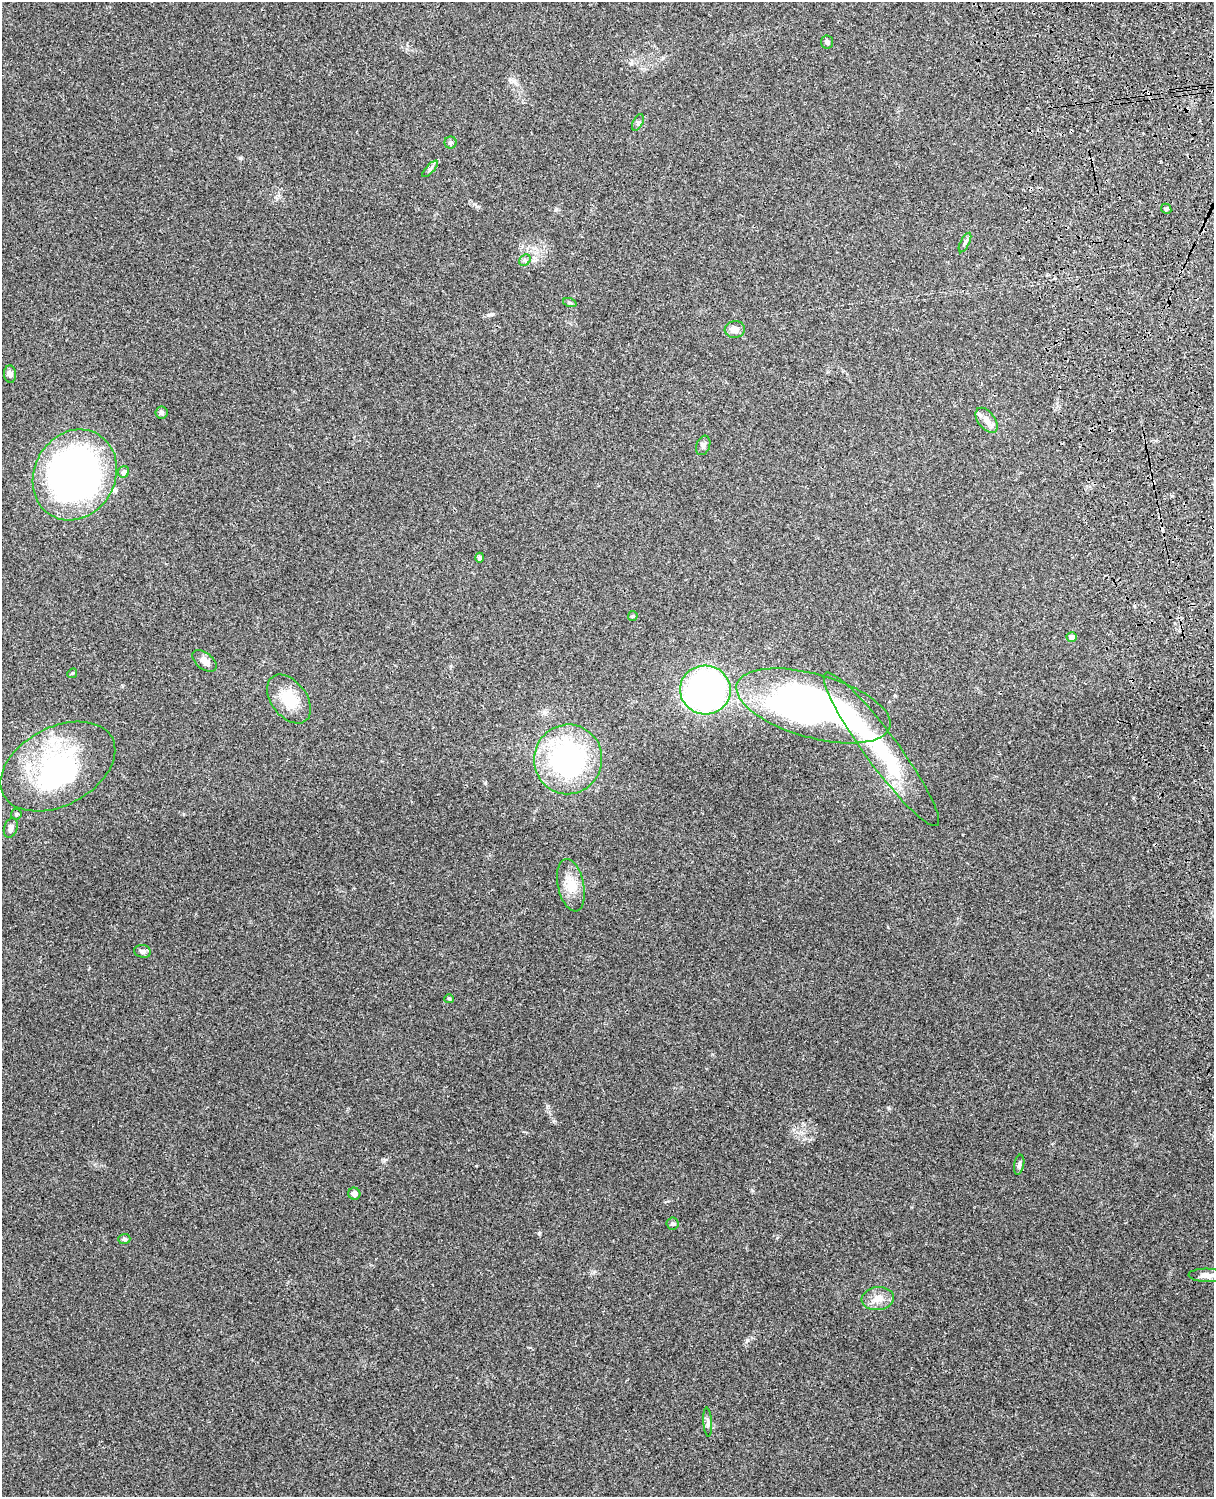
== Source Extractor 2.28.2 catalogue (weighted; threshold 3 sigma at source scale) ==
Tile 6 of 4 x 3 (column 2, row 2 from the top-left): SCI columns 1331-2542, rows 1660-3154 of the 5087 x 4925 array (HDU 1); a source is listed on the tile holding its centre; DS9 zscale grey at full resolution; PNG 1216 x 1499 px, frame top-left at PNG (2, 2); each listed source drawn as its Kron ellipse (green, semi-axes under 4 px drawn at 4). Shown black and unused: <1% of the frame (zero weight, under 3 of 4 exposures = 6% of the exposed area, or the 3 px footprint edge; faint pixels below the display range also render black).
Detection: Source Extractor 2.28.2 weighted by HDU 2 'WHT'; one run over the whole footprint, this tile lists its part. Background 0.285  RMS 0.0093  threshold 0.0419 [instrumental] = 3 sigma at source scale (4.5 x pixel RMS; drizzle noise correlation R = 1.50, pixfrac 1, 0.05/0.05 arcsec/px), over >= 5 px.
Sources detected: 43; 2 inside a brighter object's white glare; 2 cosmic-ray / hot-pixel residue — neither listed nor drawn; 1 inside a brighter listed object's ellipse — not listed separately; the other 38 listed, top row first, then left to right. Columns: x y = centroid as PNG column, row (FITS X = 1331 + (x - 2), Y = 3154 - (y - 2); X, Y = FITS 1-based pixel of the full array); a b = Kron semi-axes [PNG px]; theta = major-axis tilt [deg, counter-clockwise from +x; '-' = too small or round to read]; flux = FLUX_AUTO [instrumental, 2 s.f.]
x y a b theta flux
827 42 7 6 - 2.2
638 122 9 5 63 2
450 142 6 6 - 1.9
430 169 10 4 47 2.4
1166 209 5 4 - 1.4
965 243 10 4 63 2.3
525 260 6 5 - 1.7
570 303 7 4 -19 1.5
735 329 10 8 6 6.1
10 374 9 6 -85 3.3
161 413 6 6 - 2.1
987 420 14 8 -52 7
703 445 10 6 70 3.1
124 472 6 5 - 3.5
75 475 47 40 60 420
480 558 5 4 - 2.7
633 616 5 4 - 1.1
1072 637 5 4 - 5.3
204 661 14 8 -38 6.2
72 673 5 4 - 1.1
705 690 25 24 - 290
289 699 27 17 -53 26
813 706 79 32 -16 440
881 749 94 16 -54 81
568 759 35 34 - 160
58 767 61 39 28 130
16 814 5 5 - 1.5
11 828 10 6 72 3.9
571 885 26 13 -78 17
143 951 8 6 -11 3
449 999 5 4 - 1.1
1019 1165 10 5 80 2.5
354 1194 6 6 - 4.7
673 1224 6 6 - 1.9
124 1239 6 5 - 1.7
1207 1275 18 6 -2 7.1
878 1299 16 11 8 11
708 1422 14 4 -86 2.4
Unlisted compact peaks at least as high as the median listed source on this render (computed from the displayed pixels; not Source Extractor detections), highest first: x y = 747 1340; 240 158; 889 1108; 485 783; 752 1190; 513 81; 547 1107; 488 315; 476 1166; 1133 798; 555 210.